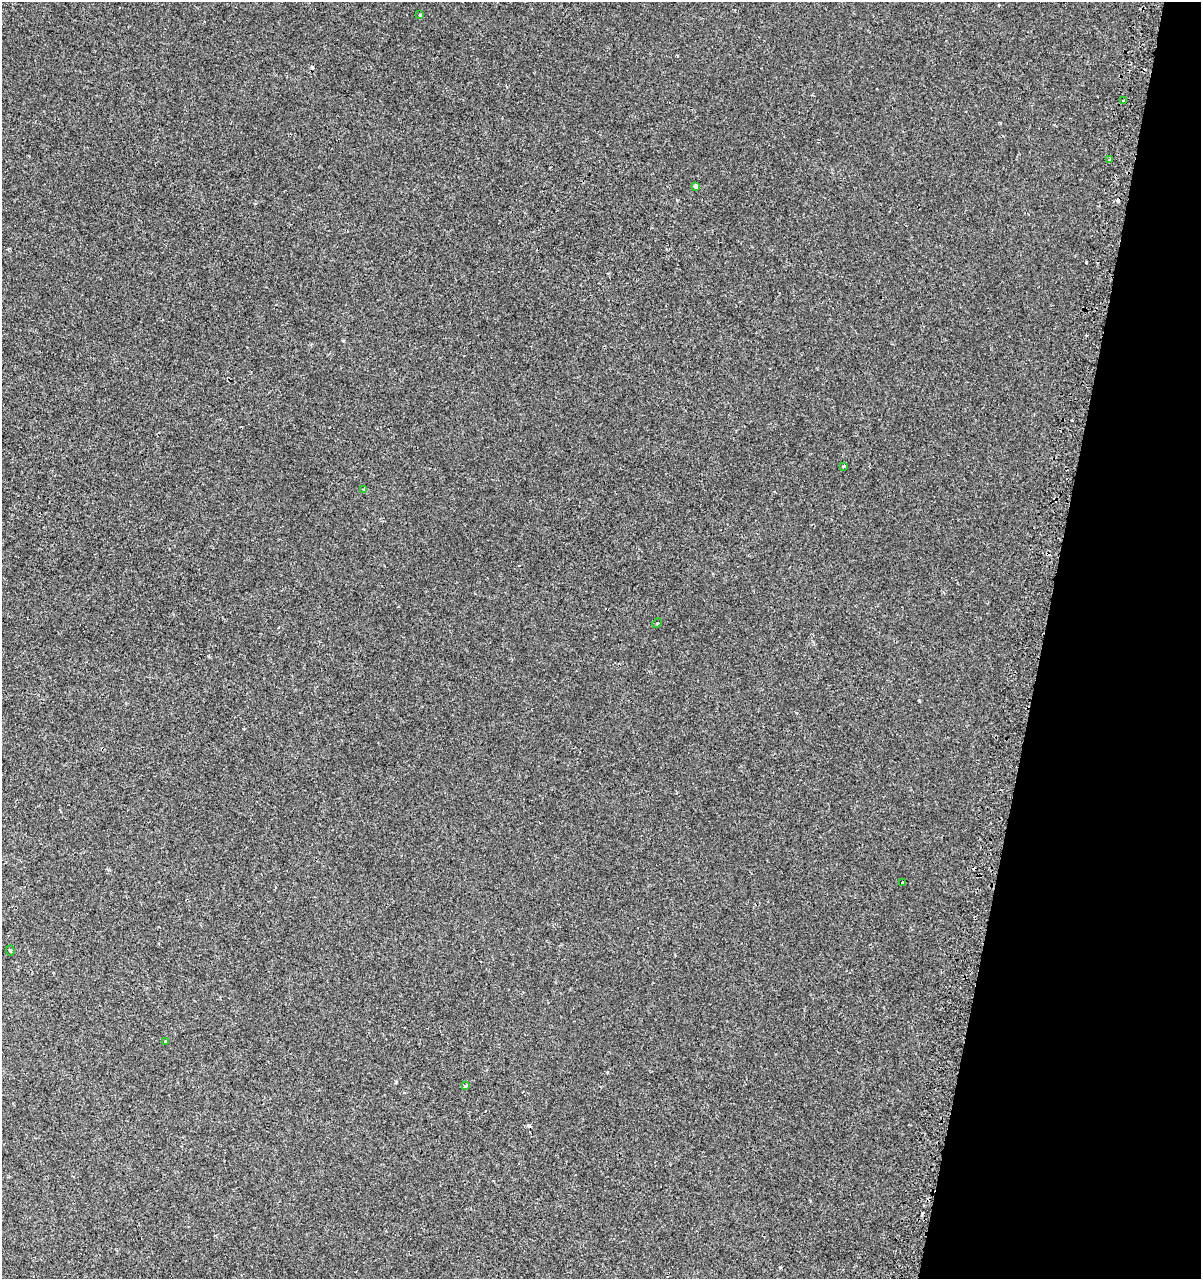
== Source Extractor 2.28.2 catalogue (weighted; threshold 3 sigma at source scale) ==
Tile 8 of 4 x 4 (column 4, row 2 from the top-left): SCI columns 3863-5061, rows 2597-3873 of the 5390 x 5193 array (HDU 1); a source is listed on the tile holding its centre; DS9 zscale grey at full resolution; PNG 1203 x 1281 px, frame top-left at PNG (2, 2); each listed source drawn as its Kron ellipse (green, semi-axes under 4 px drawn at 4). Shown black and unused: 13% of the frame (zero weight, under 2 of 3 exposures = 3% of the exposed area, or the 3 px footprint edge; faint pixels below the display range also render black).
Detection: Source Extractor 2.28.2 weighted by HDU 2 'WHT'; one run over the whole footprint, this tile lists its part. Background 1.90e-04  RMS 0.0025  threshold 0.0112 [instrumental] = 3 sigma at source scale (4.5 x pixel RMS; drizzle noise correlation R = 1.50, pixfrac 1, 0.0396/0.0396 arcsec/px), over >= 5 px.
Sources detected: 19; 8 cosmic-ray / hot-pixel residue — neither listed nor drawn; the other 11 listed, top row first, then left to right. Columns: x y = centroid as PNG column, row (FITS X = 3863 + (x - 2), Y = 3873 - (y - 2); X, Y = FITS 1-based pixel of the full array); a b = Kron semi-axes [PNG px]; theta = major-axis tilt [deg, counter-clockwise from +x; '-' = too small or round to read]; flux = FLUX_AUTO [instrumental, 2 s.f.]
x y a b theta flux
419 15 3 3 - 0.24
1123 101 3 2 - 0.42
1110 160 3 3 - 0.66
695 186 4 4 - 2.1
843 466 4 3 - 1
364 489 3 3 - 0.21
657 623 5 4 - 0.31
903 882 3 2 - 0.3
10 951 5 4 - 0.28
165 1042 3 3 - 2
466 1086 4 3 - 0.6